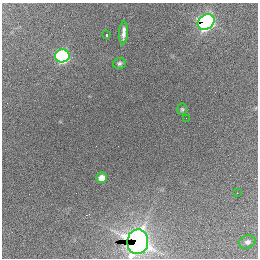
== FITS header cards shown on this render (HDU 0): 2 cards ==
NAXIS1  =                  256 / length of data axis 1
NAXIS2  =                  256 / length of data axis 2

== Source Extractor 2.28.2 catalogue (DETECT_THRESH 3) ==
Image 256 x 256 px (HDU 0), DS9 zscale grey, 1 PNG px = 1 image px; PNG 260 x 260 px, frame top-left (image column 1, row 256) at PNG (2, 3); each listed source drawn as its Kron ellipse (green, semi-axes under 4 px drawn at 4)
Background 2390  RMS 62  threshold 186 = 3 sigma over >= 5 px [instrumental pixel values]
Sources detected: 11; all 11 listed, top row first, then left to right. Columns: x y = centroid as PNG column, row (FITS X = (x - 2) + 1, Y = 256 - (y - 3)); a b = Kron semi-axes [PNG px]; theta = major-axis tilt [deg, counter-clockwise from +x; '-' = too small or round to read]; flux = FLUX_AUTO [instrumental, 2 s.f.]
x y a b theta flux
206 22 9 7 36 2.1e+06
124 33 11 3 87 2.1e+04
107 35 4 3 - 1.3e+04
62 56 7 6 - 1.3e+06
119 63 6 5 - 8.9e+03
182 109 6 5 - 5.9e+03
186 118 2 2 - 1.3e+04
102 178 5 5 - 4.2e+04
237 193 2 2 - 2.1e+03
138 242 12 10 86 3.3e+06
247 242 8 6 20 1.4e+04
At the frame edge (FLAGS 8, measured only in part): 1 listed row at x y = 138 242